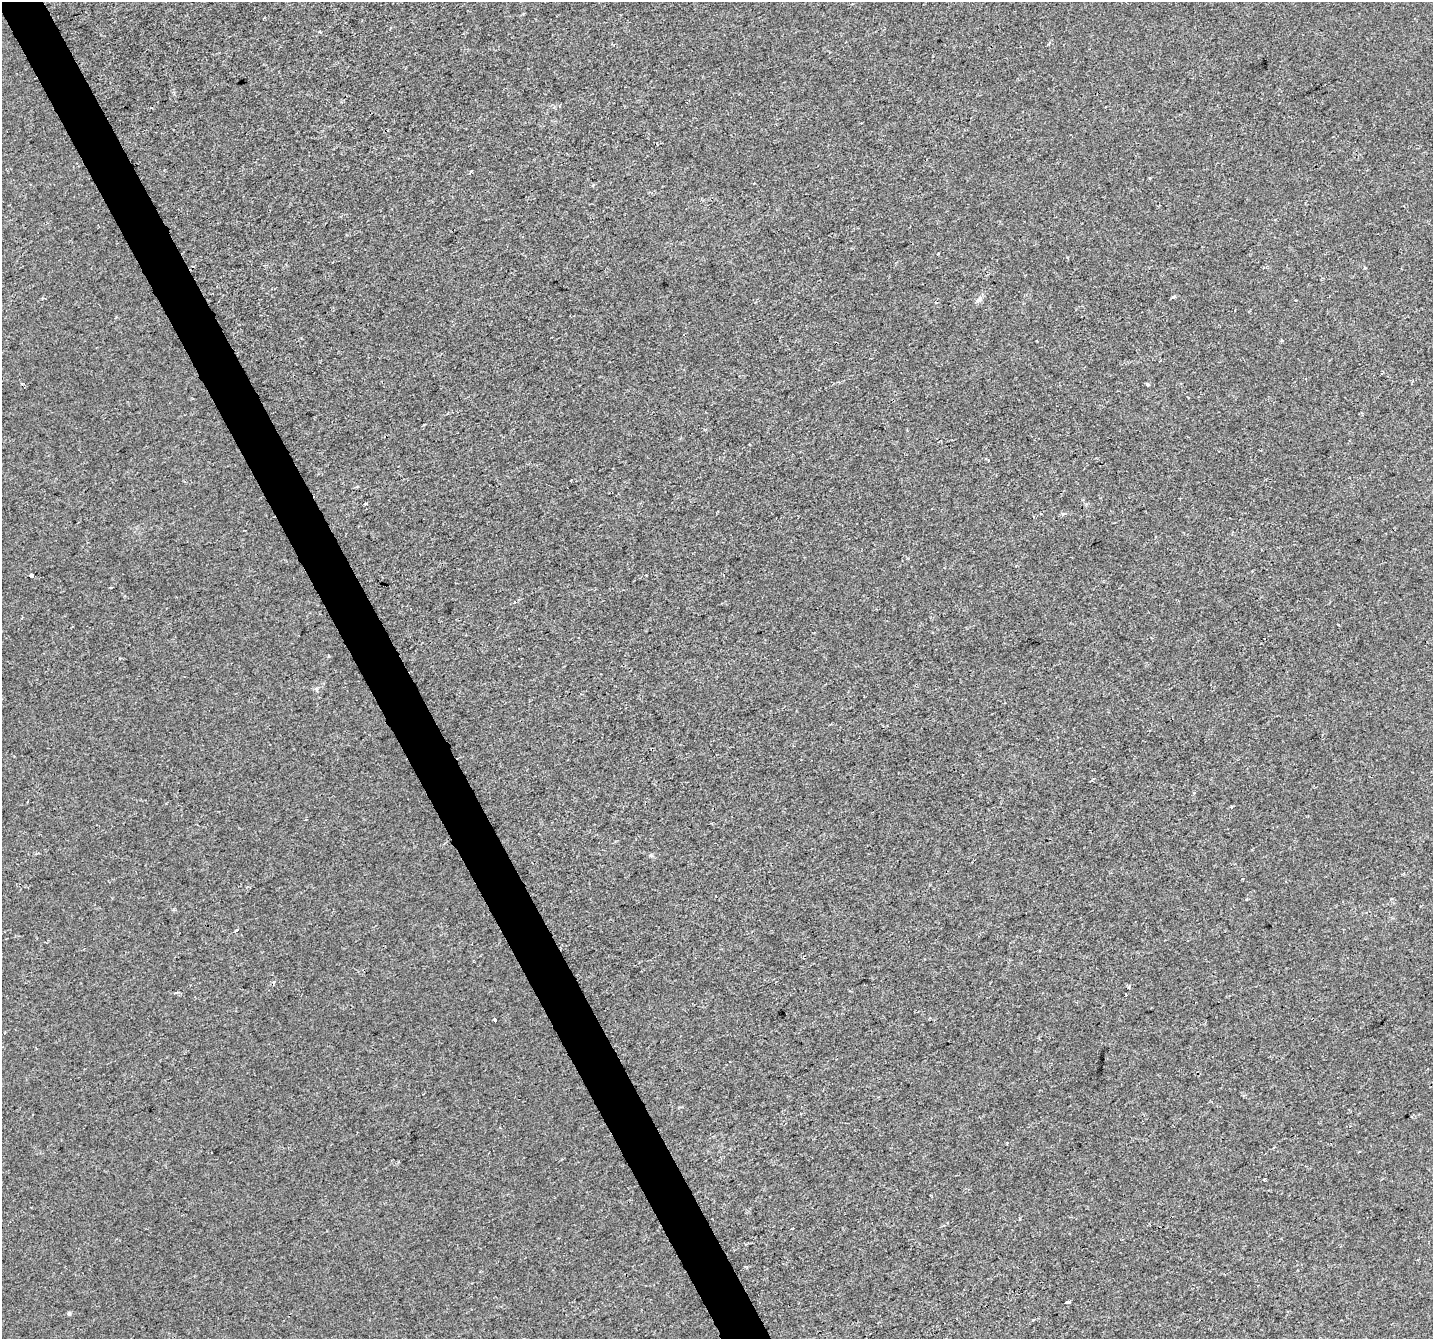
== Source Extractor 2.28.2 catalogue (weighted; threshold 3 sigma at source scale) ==
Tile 11 of 4 x 4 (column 3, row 3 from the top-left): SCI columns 2863-4293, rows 1437-2773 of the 5727 x 5602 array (HDU 1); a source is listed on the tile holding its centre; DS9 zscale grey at full resolution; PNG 1435 x 1341 px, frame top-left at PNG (2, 2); no overlay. Shown black and unused: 3% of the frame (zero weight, under 2 of 3 exposures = <1% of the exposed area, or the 3 px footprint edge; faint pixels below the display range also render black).
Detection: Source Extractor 2.28.2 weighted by HDU 2 'WHT'; one run over the whole footprint, this tile lists its part. Background 0.00106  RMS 0.0022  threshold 0.00978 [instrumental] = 3 sigma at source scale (4.5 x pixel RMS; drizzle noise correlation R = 1.50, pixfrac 1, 0.0396/0.0396 arcsec/px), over >= 5 px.
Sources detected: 21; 1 cosmic-ray / hot-pixel residue — not listed; the other 20 listed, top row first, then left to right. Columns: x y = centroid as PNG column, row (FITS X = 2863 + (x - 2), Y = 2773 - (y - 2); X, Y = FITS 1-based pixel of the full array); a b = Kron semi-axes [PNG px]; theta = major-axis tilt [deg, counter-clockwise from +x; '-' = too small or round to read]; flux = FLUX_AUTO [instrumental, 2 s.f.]
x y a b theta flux
471 171 3 3 - 0.32
754 183 3 2 - 0.26
593 185 5 3 - 0.27
937 254 3 2 - 0.19
1173 297 4 3 - 0.69
979 299 7 6 - 0.62
1147 384 4 3 - 0.41
988 460 3 3 - 0.36
365 503 3 3 - 0.51
31 575 4 4 - 2.2
111 588 3 2 - 0.23
28 801 3 2 - 0.18
1231 807 4 3 - 0.22
651 855 6 4 71 0.26
236 930 4 3 - 1.3
1126 994 3 3 - 1.5
495 1020 3 3 - 0.8
1265 1180 5 2 - 0.22
1067 1302 4 3 - 0.49
69 1313 5 5 - 0.32
Unlisted compact peaks at least as high as the median listed source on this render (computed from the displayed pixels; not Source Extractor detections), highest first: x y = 1129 987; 1033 1320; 329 656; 1365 268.